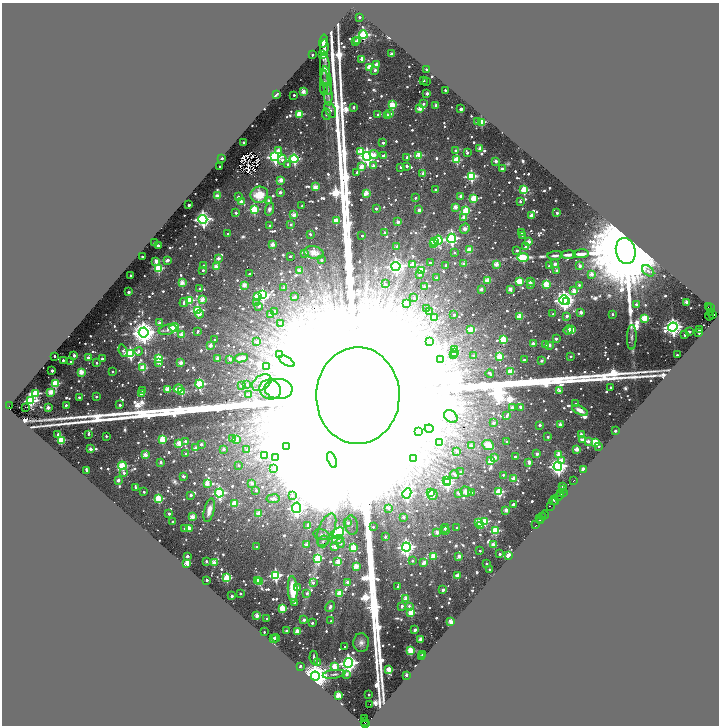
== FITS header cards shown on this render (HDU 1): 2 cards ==
NAXIS1  =                 1433
NAXIS2  =                 1447

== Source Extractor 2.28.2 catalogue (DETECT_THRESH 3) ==
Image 1433 x 1447 px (HDU 1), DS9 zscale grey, zoomed out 1/2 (1 PNG px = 2 x 2 image px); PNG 721 x 728 px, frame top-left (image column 1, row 1446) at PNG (2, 3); each listed source drawn as its Kron ellipse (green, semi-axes under 4 px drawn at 4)
Background 0.247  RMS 0.044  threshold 0.131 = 3 sigma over >= 5 px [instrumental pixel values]
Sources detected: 1267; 127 cannot appear on this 1/2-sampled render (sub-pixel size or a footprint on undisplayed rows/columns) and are neither listed nor drawn; of the other 1140, the 500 brightest by FLUX_AUTO listed and drawn (640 fainter detections omitted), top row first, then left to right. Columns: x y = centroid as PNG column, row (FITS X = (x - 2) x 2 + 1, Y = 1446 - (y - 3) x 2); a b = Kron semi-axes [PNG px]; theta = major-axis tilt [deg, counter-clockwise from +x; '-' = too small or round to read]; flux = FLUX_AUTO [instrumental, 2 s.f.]
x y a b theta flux
359 17 2 2 - 4.6e+01
363 35 4 4 - 1.2e+03
358 40 2 2 - 4.8e+01
323 41 6 3 77 6.0e+01
356 41 2 2 - 5.3e+01
324 47 8 2 87 5.9e+01
391 54 2 2 - 1.1e+02
312 55 2 2 - 3.9e+01
323 55 4 3 - 2.9e+02
361 59 2 2 - 8.4e+01
376 64 3 2 - 1.0e+02
370 67 3 3 - 4.3e+02
325 69 17 5 -87 9.2e+01
426 69 2 2 - 4.8e+01
375 70 2 2 - 4.9e+01
327 80 14 5 -82 4.4e+01
423 80 2 2 - 2.4e+01
426 81 2 2 - 2.8e+01
324 83 12 3 88 2.5e+01
445 90 2 2 - 2.9e+01
303 92 3 2 - 2.1e+02
276 94 4 2 - 4.2e+01
328 94 11 4 -86 3.6e+01
427 94 2 2 - 8.1e+01
294 95 2 2 - 3.1e+01
423 104 2 2 - 3.8e+01
392 105 3 3 - 4.4e+02
436 105 2 2 - 9.0e+01
354 107 2 2 - 2.8e+01
420 108 3 2 - 2.2e+02
461 109 2 2 - 1.1e+02
330 110 8 5 -63 3.9e+01
390 113 2 2 - 7.6e+01
299 114 3 3 - 4.0e+02
326 114 6 3 -83 3.0e+01
378 114 2 2 - 2.7e+01
387 116 2 2 - 9.7e+01
477 122 2 2 - 5.4e+01
481 122 3 3 - 5.0e+02
243 142 2 2 - 4.9e+01
383 143 2 2 - 5.0e+01
480 148 2 2 - 1.3e+02
278 150 3 2 - 7.9e+01
361 151 4 3 - 3.6e+02
456 151 3 2 - 4.1e+01
467 153 3 2 - 3.9e+01
374 154 5 4 - 1.0e+02
419 155 3 3 - 3.5e+02
367 156 4 4 - 2.8e+03
383 156 3 2 - 6.2e+01
275 157 4 4 - 2.3e+03
407 157 2 2 - 8.1e+01
222 158 2 2 - 4.1e+01
294 159 4 4 - 1.5e+03
282 160 5 3 - 4.1e+01
456 160 3 3 - 4.8e+02
496 161 2 2 - 1.1e+02
288 164 2 2 - 2.8e+01
220 166 2 2 - 3.8e+01
373 166 2 2 - 1.1e+02
406 166 2 2 - 3.7e+01
361 167 3 3 - 2.7e+02
401 167 2 2 - 3.7e+01
502 169 2 2 - 9.9e+01
357 172 2 2 - 4.5e+01
423 173 2 2 - 8.7e+01
471 176 4 3 - 1.1e+03
281 180 2 2 - 2.0e+02
315 187 3 2 - 2.2e+02
435 190 2 2 - 3.2e+01
524 190 3 3 - 5.4e+02
280 192 2 2 - 7.1e+01
366 193 3 2 - 2.1e+02
259 195 9 8 - 2.4e+02
217 196 2 2 - 2.2e+02
460 196 2 2 - 1.0e+02
238 197 2 2 - 4.1e+01
415 198 2 2 - 2.7e+01
474 198 3 3 - 4.5e+02
268 200 3 3 - 2.5e+01
520 201 2 2 - 4.4e+01
241 202 2 2 - 1.8e+02
189 205 2 2 - 9.4e+01
302 206 2 2 - 3.4e+01
455 207 2 2 - 1.7e+02
254 209 3 3 - 6.8e+02
269 209 6 4 71 3.1e+01
376 209 2 2 - 5.4e+01
419 210 2 2 - 1.2e+02
466 211 3 3 - 4.6e+02
236 213 2 2 - 3.0e+01
557 213 2 2 - 4.8e+01
294 215 3 2 - 2.3e+02
531 215 2 2 - 1.3e+02
464 217 3 2 - 1.1e+02
203 219 4 4 - 2.9e+03
336 221 3 3 - 4.3e+02
398 222 2 2 - 9.1e+01
291 225 2 2 - 3.2e+01
270 226 2 2 - 7.0e+01
465 229 5 4 - 4.8e+01
385 233 2 2 - 1.2e+02
522 233 2 2 - 7.6e+01
228 234 2 2 - 4.2e+01
310 234 3 2 - 2.8e+01
522 235 2 2 - 3.4e+01
362 236 2 2 - 3.1e+01
452 238 4 4 - 1.8e+03
438 240 4 3 - 7.7e+02
435 241 3 3 - 5.0e+02
154 242 2 2 - 2.4e+01
528 242 2 2 - 1.3e+02
273 244 2 2 - 1.6e+02
433 244 3 2 - 1.2e+02
158 246 2 2 - 1.8e+02
397 246 2 2 - 5.9e+01
526 247 2 2 - 6.4e+01
469 250 3 3 - 3.0e+02
517 250 2 2 - 3.7e+01
626 251 13 9 -77 4.0e+05
454 252 3 2 - 2.4e+01
305 253 2 2 - 4.4e+01
314 253 10 6 -14 7.4e+01
581 254 8 2 3 8.8e+01
568 255 7 3 3 5.0e+01
290 256 2 2 - 2.9e+01
555 256 8 3 4 3.0e+01
142 257 2 2 - 2.9e+01
523 257 5 3 - 5.9e+02
218 258 2 2 - 9.5e+01
167 260 3 2 - 8.7e+01
321 260 2 2 - 2.4e+01
156 261 3 3 - 1.9e+02
430 263 2 2 - 3.7e+01
413 264 3 3 - 1.8e+02
464 264 3 2 - 8.0e+01
496 264 3 2 - 2.0e+02
555 264 2 2 - 1.3e+02
446 265 2 2 - 2.7e+01
204 266 2 2 - 8.2e+01
396 266 4 4 - 3.3e+03
549 266 2 2 - 2.8e+01
580 266 2 2 - 5.1e+01
216 267 3 3 - 2.9e+02
158 268 3 3 - 6.2e+02
203 270 2 2 - 2.5e+01
421 270 4 3 - 4.0e+02
299 271 2 2 - 1.4e+02
557 271 2 2 - 6.0e+01
648 271 7 4 -38 2.5e+01
249 274 2 2 - 2.6e+01
591 274 3 2 - 1.5e+02
131 275 2 2 - 3.7e+01
419 275 3 2 - 4.4e+01
436 278 2 2 - 6.6e+01
487 281 3 3 - 2.6e+02
519 281 3 3 - 4.1e+02
530 282 2 2 - 1.0e+02
182 283 3 2 - 2.4e+02
385 284 3 2 - 2.7e+01
530 284 2 2 - 5.7e+01
546 284 3 3 - 4.6e+02
244 285 3 2 - 2.0e+02
579 285 2 2 - 4.5e+01
424 286 3 2 - 4.7e+01
284 287 2 2 - 4.9e+01
200 289 2 2 - 4.1e+01
481 289 2 2 - 7.5e+01
510 289 2 2 - 1.5e+02
574 291 3 2 - 2.1e+02
129 292 2 2 - 7.1e+01
263 295 4 4 - 1.3e+03
258 296 3 3 - 2.0e+02
295 297 2 2 - 3.8e+01
413 297 2 2 - 2.4e+01
202 299 3 3 - 2.5e+02
190 300 3 3 - 4.4e+02
564 300 5 4 - 5.3e+03
566 301 2 2 - 5.6e+02
184 302 4 2 - 3.4e+01
686 302 2 2 - 1.4e+02
256 303 3 3 - 3.3e+01
407 303 3 2 - 6.4e+01
636 304 2 2 - 4.9e+01
259 306 2 2 - 4.9e+01
708 307 3 1 - 4.3e+01
710 307 3 2 - 9.1e+02
426 309 2 2 - 3.1e+01
197 310 3 3 - 9.4e+02
274 311 2 2 - 3.4e+01
429 312 3 3 - 2.9e+01
581 312 2 2 - 1.1e+02
711 313 2 1 - 6.8e+01
199 314 4 3 - 5.5e+01
271 314 3 2 - 8.3e+01
553 314 2 2 - 2.7e+01
612 314 2 2 - 3.2e+01
712 314 4 2 - 6.2e+01
454 315 2 2 - 3.5e+01
520 316 3 3 - 2.4e+02
567 316 2 2 - 6.7e+01
709 316 4 3 - 1.4e+02
434 318 3 3 - 1.9e+02
645 318 3 3 - 4.8e+02
160 323 2 2 - 1.2e+02
281 324 3 3 - 1.3e+02
174 327 4 4 - 7.0e+02
673 327 5 4 - 5.2e+03
471 329 3 2 - 2.0e+02
167 330 9 5 15 3.5e+01
568 330 5 2 - 7.5e+01
572 330 3 2 - 2.8e+02
699 330 2 2 - 3.2e+01
198 331 3 2 - 2.5e+01
144 332 5 5 - 1.2e+04
689 332 2 2 - 4.3e+01
699 333 2 2 - 5.5e+01
182 335 3 2 - 2.5e+02
685 335 2 2 - 2.8e+01
632 337 12 4 89 3.9e+01
556 339 2 2 - 6.3e+01
214 340 2 2 - 3.8e+01
503 340 3 3 - 4.6e+02
257 342 2 2 - 6.0e+01
430 342 3 2 - 1.3e+02
533 344 2 2 - 1.2e+02
210 345 2 2 - 1.3e+02
546 345 2 2 - 7.5e+01
549 345 2 2 - 8.2e+01
454 349 3 2 - 8.8e+01
123 351 6 4 -71 2.9e+01
138 351 4 3 - 3.9e+01
130 353 4 3 - 1.3e+03
454 353 2 2 - 2.4e+01
280 354 3 3 - 3.3e+01
453 354 2 2 - 2.5e+01
74 355 2 2 - 1.0e+02
677 355 2 2 - 3.4e+01
54 356 2 2 - 3.6e+01
474 356 2 2 - 6.4e+01
499 357 3 3 - 3.5e+02
571 357 2 2 - 3.0e+01
88 358 2 2 - 1.0e+02
159 358 3 3 - 6.9e+02
217 358 4 2 - 1.1e+02
241 358 7 4 8 7.2e+01
102 359 2 2 - 7.5e+01
230 359 2 2 - 6.6e+01
441 359 4 2 - 3.7e+01
63 360 2 2 - 4.3e+01
524 360 2 2 - 4.8e+01
287 361 8 3 -32 5.1e+01
542 361 2 2 - 6.9e+01
71 362 2 2 - 5.2e+01
159 362 3 3 - 9.7e+01
97 363 2 2 - 2.9e+01
181 363 2 2 - 1.8e+02
266 366 3 3 - 1.5e+02
143 368 3 3 - 4.5e+02
52 371 2 2 - 7.4e+01
112 371 2 2 - 3.6e+01
81 372 3 2 - 2.8e+02
510 372 3 3 - 4.1e+02
490 373 4 2 - 2.6e+01
55 383 3 3 - 6.9e+02
262 383 11 7 35 6.7e+01
199 384 4 4 - 9.9e+02
247 384 2 2 - 3.7e+01
241 385 2 2 - 5.8e+01
610 387 2 2 - 3.0e+01
178 388 5 3 - 1.4e+02
167 389 3 2 - 2.3e+02
278 389 14 10 -5 6.7e+01
270 390 11 9 -22 6.0e+01
142 391 2 2 - 3.6e+01
560 391 3 2 - 1.1e+02
50 392 3 2 - 2.6e+02
182 392 3 3 - 5.1e+02
36 393 4 3 - 9.4e+02
141 394 2 2 - 6.7e+01
249 395 3 2 - 1.8e+02
358 396 48 42 89 5.1e+06
79 397 2 2 - 2.5e+01
96 397 2 2 - 3.0e+01
31 401 4 3 - 1.6e+03
575 404 2 2 - 2.9e+01
66 405 2 2 - 3.5e+01
120 405 2 2 - 4.3e+01
9 406 3 1 - 6.5e+01
26 407 3 1 - 5.8e+01
48 407 2 2 - 1.4e+02
512 407 2 2 - 6.8e+01
521 407 3 2 - 5.5e+01
580 410 8 4 -28 7.6e+01
507 416 2 2 - 3.1e+01
451 417 7 5 -40 3.8e+01
493 423 2 2 - 8.1e+01
560 424 2 2 - 9.5e+01
540 425 2 2 - 4.0e+01
429 429 4 2 - 6.5e+01
418 431 3 2 - 3.3e+01
615 431 2 2 - 4.2e+01
58 434 2 2 - 7.2e+01
88 434 2 2 - 2.5e+01
581 434 2 2 - 7.3e+01
106 436 2 2 - 2.9e+01
548 437 2 2 - 4.5e+01
162 439 3 3 - 4.6e+02
233 439 3 3 - 5.6e+01
61 440 3 3 - 5.6e+02
236 440 3 2 - 1.1e+02
582 440 2 2 - 1.3e+02
185 441 3 2 - 4.2e+01
588 441 3 2 - 8.3e+01
440 442 3 3 - 2.0e+02
507 442 2 2 - 3.0e+01
595 442 4 3 - 3.3e+02
179 443 3 3 - 3.0e+02
201 444 2 2 - 5.1e+01
472 445 2 2 - 4.4e+01
488 445 6 5 - 1.1e+02
286 446 2 2 - 3.7e+01
599 446 2 2 - 3.1e+01
195 448 2 2 - 5.3e+01
90 449 2 2 - 1.1e+02
224 449 2 2 - 5.8e+01
576 449 2 2 - 1.8e+02
247 450 2 2 - 7.2e+01
457 451 2 2 - 4.8e+01
186 453 2 2 - 3.2e+01
537 454 2 2 - 6.5e+01
559 454 3 3 - 2.0e+02
145 455 2 2 - 2.4e+02
264 456 2 2 - 1.6e+02
275 457 2 2 - 2.4e+01
495 457 3 2 - 5.1e+01
515 457 2 2 - 4.6e+01
413 458 2 2 - 6.1e+01
332 460 8 2 -69 2.5e+01
562 460 3 2 - 5.7e+01
491 461 3 3 - 3.6e+02
160 462 2 2 - 8.3e+01
529 462 3 2 - 1.1e+02
238 465 2 2 - 2.6e+01
122 466 4 3 - 5.8e+02
558 466 4 4 - 4.3e+03
274 469 2 2 - 2.5e+01
583 469 2 2 - 1.9e+02
87 471 2 2 - 5.9e+01
461 472 2 2 - 4.7e+01
124 473 3 2 - 5.0e+01
454 474 4 3 - 4.8e+01
503 475 2 2 - 2.7e+01
183 476 2 2 - 4.4e+01
514 479 2 2 - 1.8e+02
118 480 2 2 - 8.6e+01
446 480 4 3 - 4.6e+02
574 481 3 2 - 3.5e+01
207 483 3 2 - 2.0e+02
252 483 3 2 - 8.0e+01
447 483 4 3 - 1.0e+03
562 486 3 2 - 6.3e+01
136 487 3 2 - 3.8e+01
563 489 3 2 - 9.5e+01
256 490 3 2 - 5.6e+01
144 492 3 2 - 2.5e+01
430 492 3 3 - 2.4e+02
466 492 5 5 - 6.2e+01
472 492 2 2 - 7.5e+01
499 492 3 3 - 6.7e+02
563 492 2 1 - 3.1e+01
219 493 4 4 - 1.5e+03
407 493 5 4 - 1.5e+03
458 493 2 2 - 8.9e+01
561 493 3 1 - 4.6e+01
191 495 2 2 - 4.7e+01
292 495 3 3 - 2.5e+01
433 495 5 4 - 4.6e+01
559 496 5 3 - 1.0e+02
159 498 3 3 - 5.2e+02
273 499 6 4 6 5.3e+01
554 500 5 3 - 3.2e+02
556 502 3 1 - 1.3e+02
235 504 3 3 - 3.2e+02
513 504 3 2 - 3.5e+01
550 506 4 2 - 5.4e+01
296 508 5 4 - 3.4e+03
389 508 2 2 - 2.4e+01
209 510 12 5 76 7.7e+01
506 510 2 2 - 1.1e+02
259 513 3 2 - 1.6e+02
169 514 2 2 - 4.8e+01
545 515 4 2 - 4.3e+01
192 517 3 2 - 2.1e+02
403 517 2 2 - 5.2e+01
542 517 2 1 - 4.5e+01
539 518 2 2 - 1.1e+02
540 520 3 2 - 1.4e+02
485 521 3 3 - 4.6e+02
172 522 2 2 - 2.6e+01
479 522 3 3 - 3.1e+02
348 523 3 3 - 5.9e+01
308 525 2 2 - 1.1e+02
351 525 10 6 -82 4.9e+01
481 525 3 2 - 1.9e+02
536 525 2 2 - 4.9e+01
373 527 2 2 - 2.8e+01
189 528 2 2 - 1.8e+02
445 528 4 2 - 2.7e+01
457 528 2 2 - 3.2e+01
185 529 3 2 - 4.1e+01
327 530 17 8 69 1.2e+02
446 531 2 2 - 7.4e+01
495 531 3 3 - 6.3e+02
437 532 2 2 - 1.5e+02
338 533 7 4 33 1.8e+03
322 535 8 5 -15 5.7e+01
385 537 2 2 - 4.2e+01
338 539 6 4 21 5.9e+01
323 541 6 5 - 2.8e+01
340 543 4 3 - 5.1e+01
306 544 2 2 - 1.0e+02
493 545 2 2 - 2.0e+02
257 547 2 2 - 2.8e+01
335 547 3 2 - 9.0e+01
406 547 4 4 - 3.5e+03
353 548 3 3 - 4.2e+02
480 551 2 2 - 2.6e+01
500 554 2 2 - 4.7e+01
187 556 2 2 - 5.2e+01
433 556 3 3 - 3.1e+02
459 556 3 2 - 1.1e+02
509 556 3 2 - 7.0e+02
318 558 4 3 - 6.8e+02
206 561 2 2 - 2.7e+01
412 561 2 2 - 2.5e+01
338 562 3 3 - 2.3e+02
424 562 3 2 - 1.1e+02
187 563 3 2 - 2.9e+02
214 563 2 2 - 2.8e+02
486 564 2 2 - 3.5e+01
356 566 3 2 - 2.7e+02
489 569 2 2 - 3.2e+01
276 575 4 4 - 1.3e+03
458 576 2 2 - 2.2e+02
227 578 3 3 - 6.2e+02
207 580 2 2 - 5.9e+01
258 580 2 2 - 1.8e+02
260 581 3 3 - 3.9e+02
348 582 2 2 - 1.1e+02
313 583 2 2 - 3.7e+01
398 586 2 2 - 2.9e+01
298 588 2 2 - 1.2e+02
293 589 13 5 -86 2.7e+02
443 590 2 2 - 7.0e+01
240 593 2 2 - 3.4e+01
307 593 3 3 - 3.6e+01
340 593 3 3 - 3.2e+02
232 596 2 2 - 6.9e+01
406 599 3 3 - 2.9e+02
294 602 2 2 - 3.2e+01
402 606 4 2 - 3.1e+01
409 606 3 3 - 4.4e+01
330 607 6 3 62 3.3e+01
282 608 3 3 - 4.4e+02
411 613 3 3 - 4.3e+02
257 616 2 2 - 2.2e+02
267 619 2 2 - 4.3e+01
304 620 3 2 - 9.5e+01
331 621 2 2 - 2.3e+01
451 622 2 2 - 2.1e+02
312 623 2 2 - 5.2e+01
415 630 2 2 - 1.2e+02
286 631 2 2 - 8.8e+01
297 631 3 2 - 2.0e+02
264 632 2 2 - 2.3e+01
274 638 2 2 - 6.0e+01
276 638 4 2 - 1.5e+02
420 639 2 2 - 1.6e+02
361 642 9 8 - 4.6e+01
345 647 2 2 - 3.1e+01
410 650 3 3 - 4.1e+02
423 655 2 2 - 8.0e+01
421 657 2 2 - 1.4e+02
314 658 7 2 -82 2.3e+01
317 662 3 2 - 3.2e+01
348 663 5 4 - 4.6e+03
300 666 2 2 - 3.6e+01
335 666 3 3 - 2.8e+02
389 670 3 2 - 3.5e+02
334 674 11 3 8 2.7e+01
347 674 3 3 - 9.6e+01
407 675 2 2 - 1.4e+02
315 676 4 4 - 2.2e+04
338 695 3 3 - 2.9e+02
369 695 2 2 - 3.0e+01
370 704 2 1 - 5.2e+01
365 719 3 2 - 3.6e+01
364 722 2 2 - 1.7e+02
365 723 2 2 - 1.2e+02
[640 fainter detections neither listed nor drawn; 127 sub-pixel or undisplayed-footprint detections neither listed nor drawn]